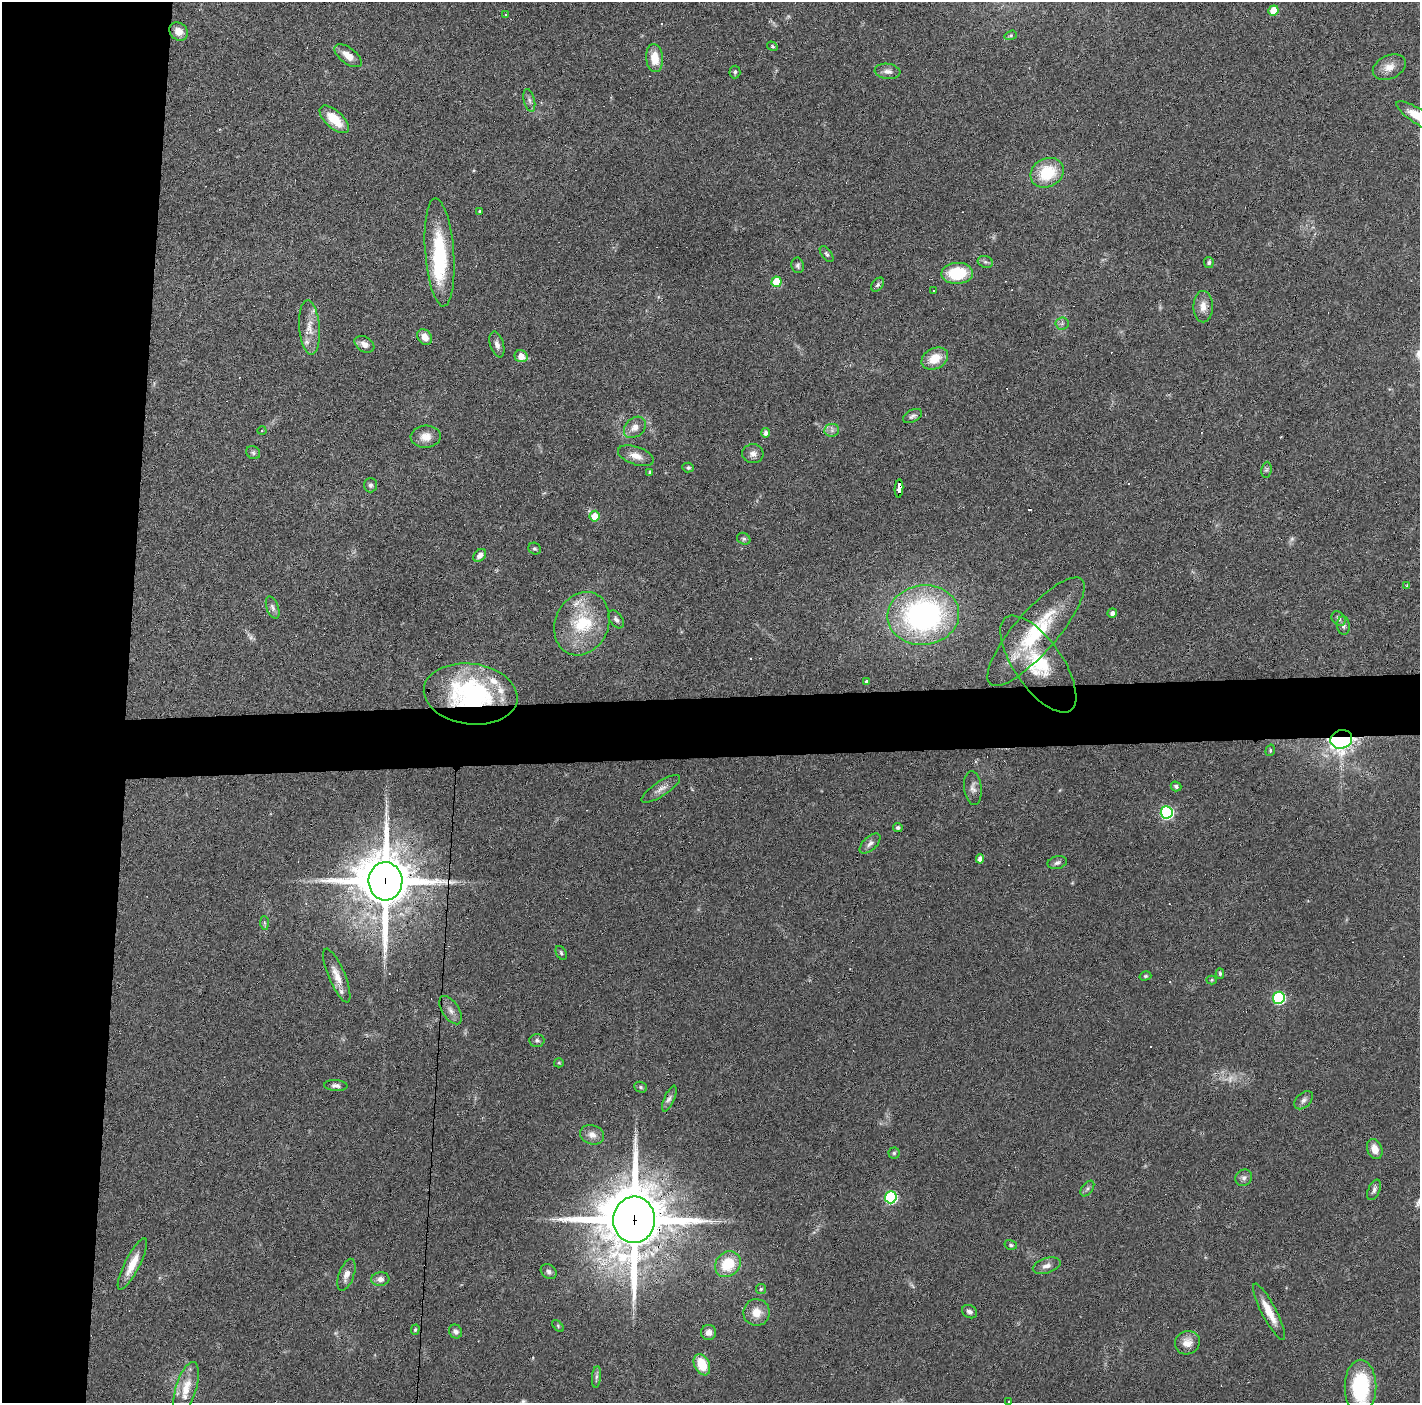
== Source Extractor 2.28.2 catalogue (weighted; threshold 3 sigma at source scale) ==
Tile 4 of 3 x 3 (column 1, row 2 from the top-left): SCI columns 1-1418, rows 1439-2839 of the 4254 x 4279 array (HDU 1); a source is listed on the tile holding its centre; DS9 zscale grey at full resolution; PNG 1422 x 1405 px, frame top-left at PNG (2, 2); each listed source drawn as its Kron ellipse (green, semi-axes under 4 px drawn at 4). Shown black and unused: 13% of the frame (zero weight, under 3 of 6 exposures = <1% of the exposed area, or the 3 px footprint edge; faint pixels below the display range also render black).
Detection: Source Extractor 2.28.2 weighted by HDU 2 'WHT'; one run over the whole footprint, this tile lists its part. Background 0.0399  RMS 0.004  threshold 0.0164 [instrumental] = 3 sigma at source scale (4.09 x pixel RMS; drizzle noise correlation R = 1.36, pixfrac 0.8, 0.05/0.05 arcsec/px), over >= 5 px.
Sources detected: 151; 6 too faint to see at this stretch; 1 inside a brighter object's white glare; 20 cosmic-ray / hot-pixel residue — neither listed nor drawn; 8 inside a brighter listed object's ellipse — not listed separately; the other 116 listed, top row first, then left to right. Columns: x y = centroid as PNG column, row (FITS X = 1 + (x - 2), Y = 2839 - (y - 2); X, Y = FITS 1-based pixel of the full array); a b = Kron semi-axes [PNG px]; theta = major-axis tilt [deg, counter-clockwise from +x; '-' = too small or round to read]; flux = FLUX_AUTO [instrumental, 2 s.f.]
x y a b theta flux
1273 10 5 5 - 7.6
506 15 3 3 - 0.7
178 31 10 8 -45 3.5
1011 35 6 4 18 0.52
772 46 5 4 - 0.51
348 56 16 8 -37 4
654 58 14 8 -85 6
1389 67 17 11 25 3.9
888 71 13 7 -6 2.1
735 72 6 5 - 0.7
529 100 11 5 -76 1.2
1418 116 25 7 -32 8.5
334 119 18 8 -42 8.6
1047 173 17 14 29 15
479 211 3 3 - 0.41
440 252 54 14 -85 27
827 254 9 5 -53 0.75
985 262 8 5 -20 0.95
1209 262 5 5 - 0.77
798 265 8 6 -80 0.9
957 273 16 10 2 15
776 282 5 5 - 13
878 285 8 5 50 0.91
933 291 3 3 - 0.85
1203 307 15 9 -89 3.4
1062 323 6 6 - 0.94
309 327 27 10 -85 5.3
425 337 8 6 -54 2.9
364 344 11 7 -32 2.3
497 344 13 6 -73 1.8
521 356 6 6 - 3.5
935 358 14 10 28 7
912 416 10 6 28 1.1
635 427 12 9 41 3
832 430 7 6 - 1.3
262 431 4 3 - 0.31
766 433 5 4 - 1.7
426 437 15 11 4 3.9
253 453 7 6 - 0.83
753 454 10 9 - 2
636 456 19 9 -19 3.6
688 468 6 5 - 0.81
1266 470 8 5 83 0.68
650 472 4 3 - 0.86
370 485 7 6 - 0.96
899 488 9 4 85 85
594 516 5 5 - 6.7
744 539 7 5 -29 0.71
535 549 6 5 - 0.63
480 555 7 5 43 1.9
1407 586 4 3 - 0.45
273 607 11 6 -70 1.4
1112 613 5 4 - 1.4
923 615 36 29 7 89
616 619 10 6 -55 1.2
1339 619 8 6 -48 1
582 624 33 26 66 20
1343 626 9 6 -85 1.1
1036 632 69 21 49 28
1038 664 56 24 -55 26
866 681 4 3 - 0.53
471 694 47 30 -7 56
1341 739 11 9 16 170
1270 750 6 4 73 0.52
1176 786 5 4 - 0.93
973 788 17 8 -83 1.9
661 789 22 7 33 2.7
1167 812 6 6 - 56
898 827 5 4 - 0.73
870 844 13 6 43 1.7
980 859 4 4 - 2.2
1057 863 10 6 14 1.2
385 881 19 17 -85 2400
264 923 7 4 -88 0.68
561 953 7 5 -61 0.7
1220 974 5 4 - 0.61
337 976 29 8 -67 4.5
1145 976 6 4 15 0.53
1212 980 5 4 - 0.41
1279 998 6 6 - 48
450 1010 16 8 -57 2.3
537 1040 7 6 - 0.89
559 1063 5 4 - 0.43
336 1086 11 5 -4 1.4
641 1087 6 5 - 0.66
669 1099 14 5 67 1.3
1304 1100 11 7 43 1.4
592 1135 12 9 -20 2.7
1375 1149 10 7 -68 4
894 1153 5 5 - 0.7
1244 1178 9 8 - 1.3
1087 1189 9 5 52 0.89
1374 1190 11 5 64 1.2
891 1197 6 6 - 46
634 1220 23 21 84 3200
1011 1245 6 5 - 0.7
132 1264 28 7 63 6.4
728 1264 14 11 46 11
1047 1266 14 7 17 2.2
549 1272 8 6 -37 1.1
346 1275 17 7 70 2.7
380 1279 9 7 5 1.8
761 1289 5 5 - 0.47
757 1312 13 13 - 4.9
969 1312 8 6 -28 1.2
1269 1312 31 7 -62 6.6
558 1326 7 4 -47 0.54
415 1330 5 4 - 0.55
456 1332 7 6 - 1.3
709 1332 7 7 - 2.3
1187 1343 12 11 - 3.6
702 1365 11 7 -65 9.2
596 1377 11 4 85 1
1360 1387 27 16 90 27
186 1388 27 10 73 6.8
1009 1401 3 3 - 1.6
Overlapping masked pixels (flux is a lower limit): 5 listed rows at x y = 899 488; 471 694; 1341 739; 385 881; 634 1220
Isophote crosses this tile's border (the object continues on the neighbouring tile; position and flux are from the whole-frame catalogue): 3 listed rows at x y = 1418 116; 1360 1387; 1009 1401